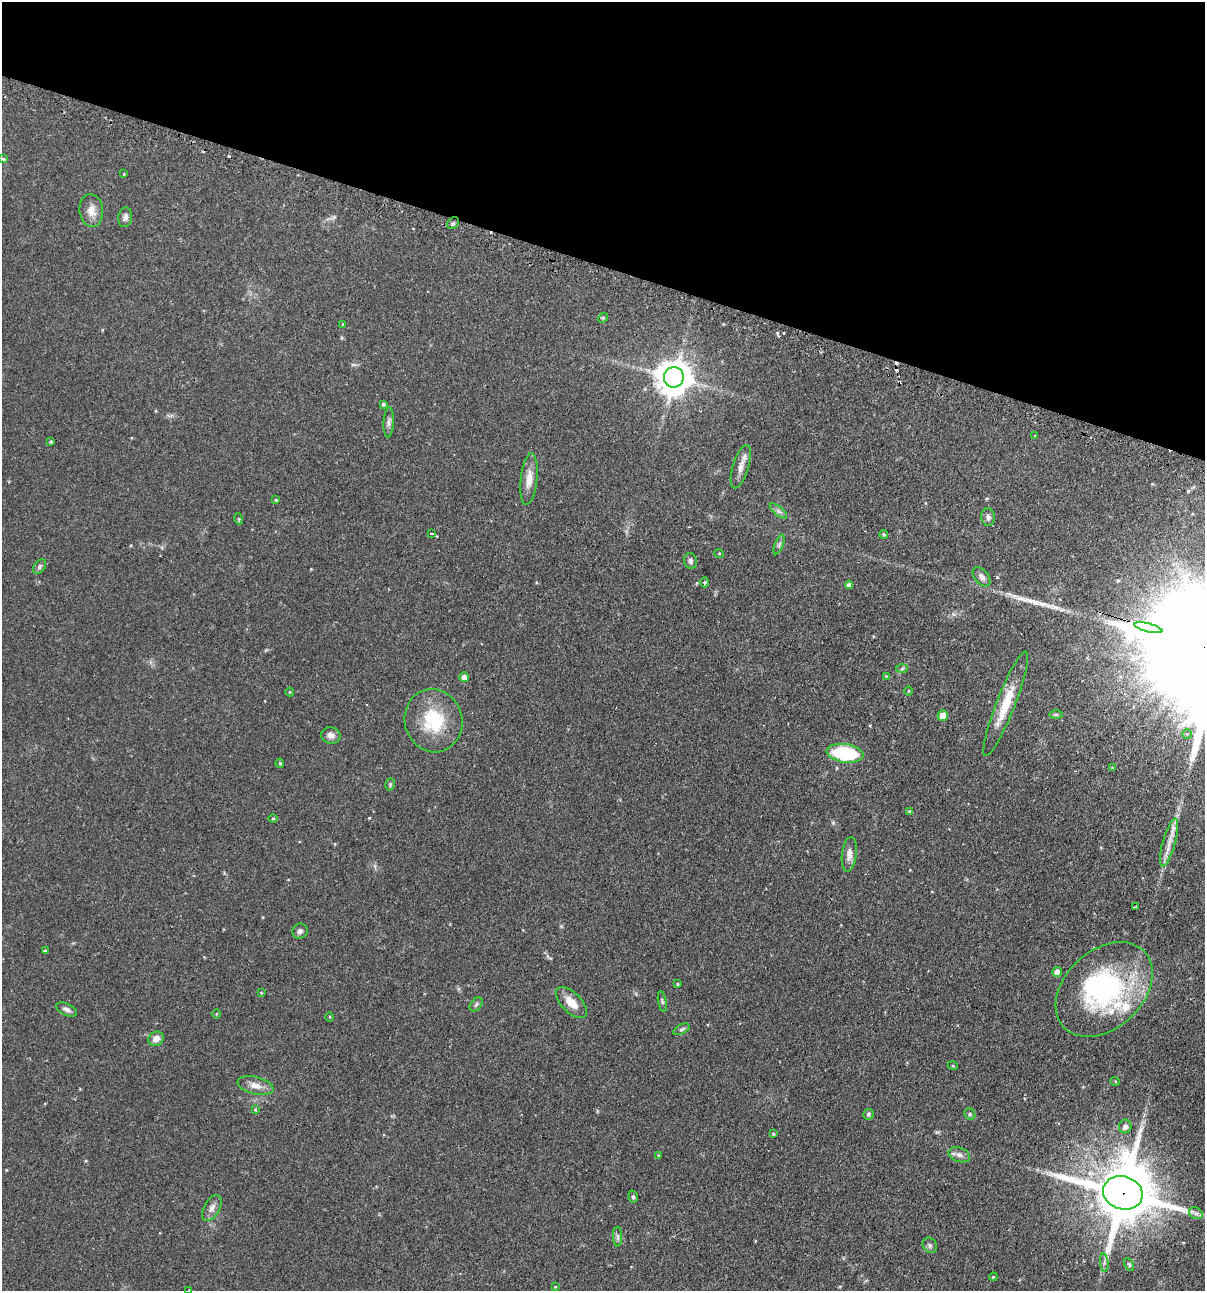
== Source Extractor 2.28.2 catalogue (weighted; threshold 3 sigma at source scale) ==
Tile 2 of 4 x 4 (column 2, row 1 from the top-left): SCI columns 1359-2561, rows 3903-5191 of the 5246 x 5226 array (HDU 1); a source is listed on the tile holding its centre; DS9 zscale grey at full resolution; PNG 1207 x 1293 px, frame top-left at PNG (2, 2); each listed source drawn as its Kron ellipse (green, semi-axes under 4 px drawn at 4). Shown black and unused: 21% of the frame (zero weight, under 2 of 3 exposures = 4% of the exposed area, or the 3 px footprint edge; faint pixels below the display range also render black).
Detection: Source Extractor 2.28.2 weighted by HDU 2 'WHT'; one run over the whole footprint, this tile lists its part. Background 0.089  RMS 0.0054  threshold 0.0243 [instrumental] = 3 sigma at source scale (4.5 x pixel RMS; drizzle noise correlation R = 1.50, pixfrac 1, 0.05/0.05 arcsec/px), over >= 5 px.
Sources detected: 94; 1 inside a brighter object's white glare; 7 cosmic-ray / hot-pixel residue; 1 long thin detection or spike segment (spike, bleed or trail) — neither listed nor drawn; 2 inside a brighter listed object's ellipse — not listed separately; the other 83 listed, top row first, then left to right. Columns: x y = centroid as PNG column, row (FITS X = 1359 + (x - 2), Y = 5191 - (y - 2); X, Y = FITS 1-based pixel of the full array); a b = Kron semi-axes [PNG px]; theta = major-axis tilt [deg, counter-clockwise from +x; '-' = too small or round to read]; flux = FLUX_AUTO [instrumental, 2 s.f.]
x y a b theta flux
3 159 3 3 - 0.83
124 174 3 3 - 0.37
91 211 16 11 -82 5.1
125 217 10 7 81 2.2
453 223 6 5 - 1
603 318 5 4 - 0.59
343 324 4 3 - 0.48
674 377 10 10 - 1000
384 404 3 3 - 0.99
389 422 15 5 86 1.9
1035 436 3 3 - 0.94
51 442 3 3 - 0.63
741 467 22 8 73 4.7
529 479 26 8 84 5.9
276 500 4 4 - 0.59
778 511 11 3 -40 1.3
988 517 9 7 -83 1.8
239 519 5 3 - 0.54
432 533 4 3 - 0.69
884 534 4 4 - 0.82
779 545 10 4 68 1.2
719 553 5 3 - 0.41
690 561 8 6 -77 1.4
40 567 8 5 52 1.2
981 577 11 7 -49 2.1
705 582 5 4 - 0.67
849 585 4 4 - 1.7
1148 628 14 3 -15 1200
902 669 6 4 4 0.76
886 676 4 4 - 0.52
464 677 5 4 - 3.6
908 691 5 3 - 0.45
290 692 4 4 - 0.54
1006 704 56 9 69 16
1056 714 6 4 1 0.82
943 715 5 5 - 8.1
433 721 32 29 -74 26
1187 734 5 5 - 0.71
331 735 10 8 -12 2.6
845 753 18 9 -8 35
280 763 4 3 - 0.7
1112 768 4 3 - 0.52
390 784 6 4 73 0.76
910 812 4 3 - 0.91
273 818 5 3 - 0.49
1169 842 25 6 74 5.5
849 854 17 7 83 3.5
1135 907 3 3 - 1.6
300 931 8 7 - 1.7
45 951 4 3 - 0.61
1057 972 5 4 - 3.8
678 984 4 3 - 0.67
1104 989 55 39 43 84
261 993 3 2 - 0.52
662 1001 10 3 -80 0.85
571 1003 19 9 -45 7.1
476 1004 8 5 50 1.1
67 1009 11 6 -24 2
216 1014 5 3 - 0.47
329 1017 5 3 - 0.48
682 1029 9 5 27 1.1
156 1039 8 6 31 3.8
953 1066 5 3 - 0.44
1115 1081 5 3 - 0.47
255 1086 18 8 -14 4.6
255 1109 3 3 - 1.1
868 1114 5 5 - 0.86
970 1114 6 5 - 0.89
1125 1126 7 6 - 2.6
773 1134 4 3 - 0.67
658 1155 4 3 - 0.48
959 1155 11 7 -20 2.2
1123 1193 20 16 -17 4300
633 1197 6 5 - 0.91
212 1208 14 7 61 3.2
1196 1213 7 5 -28 1.5
618 1237 10 4 -89 1.3
930 1245 8 6 -57 1.5
1104 1263 9 3 -85 1.1
1129 1265 7 4 -64 0.79
993 1277 4 3 - 0.5
555 1287 4 3 - 0.42
189 1290 3 2 - 0.44
Overlapping masked pixels (flux is a lower limit): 1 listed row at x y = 1123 1193
Isophote crosses this tile's border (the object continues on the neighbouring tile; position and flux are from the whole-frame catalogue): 1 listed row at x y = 189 1290